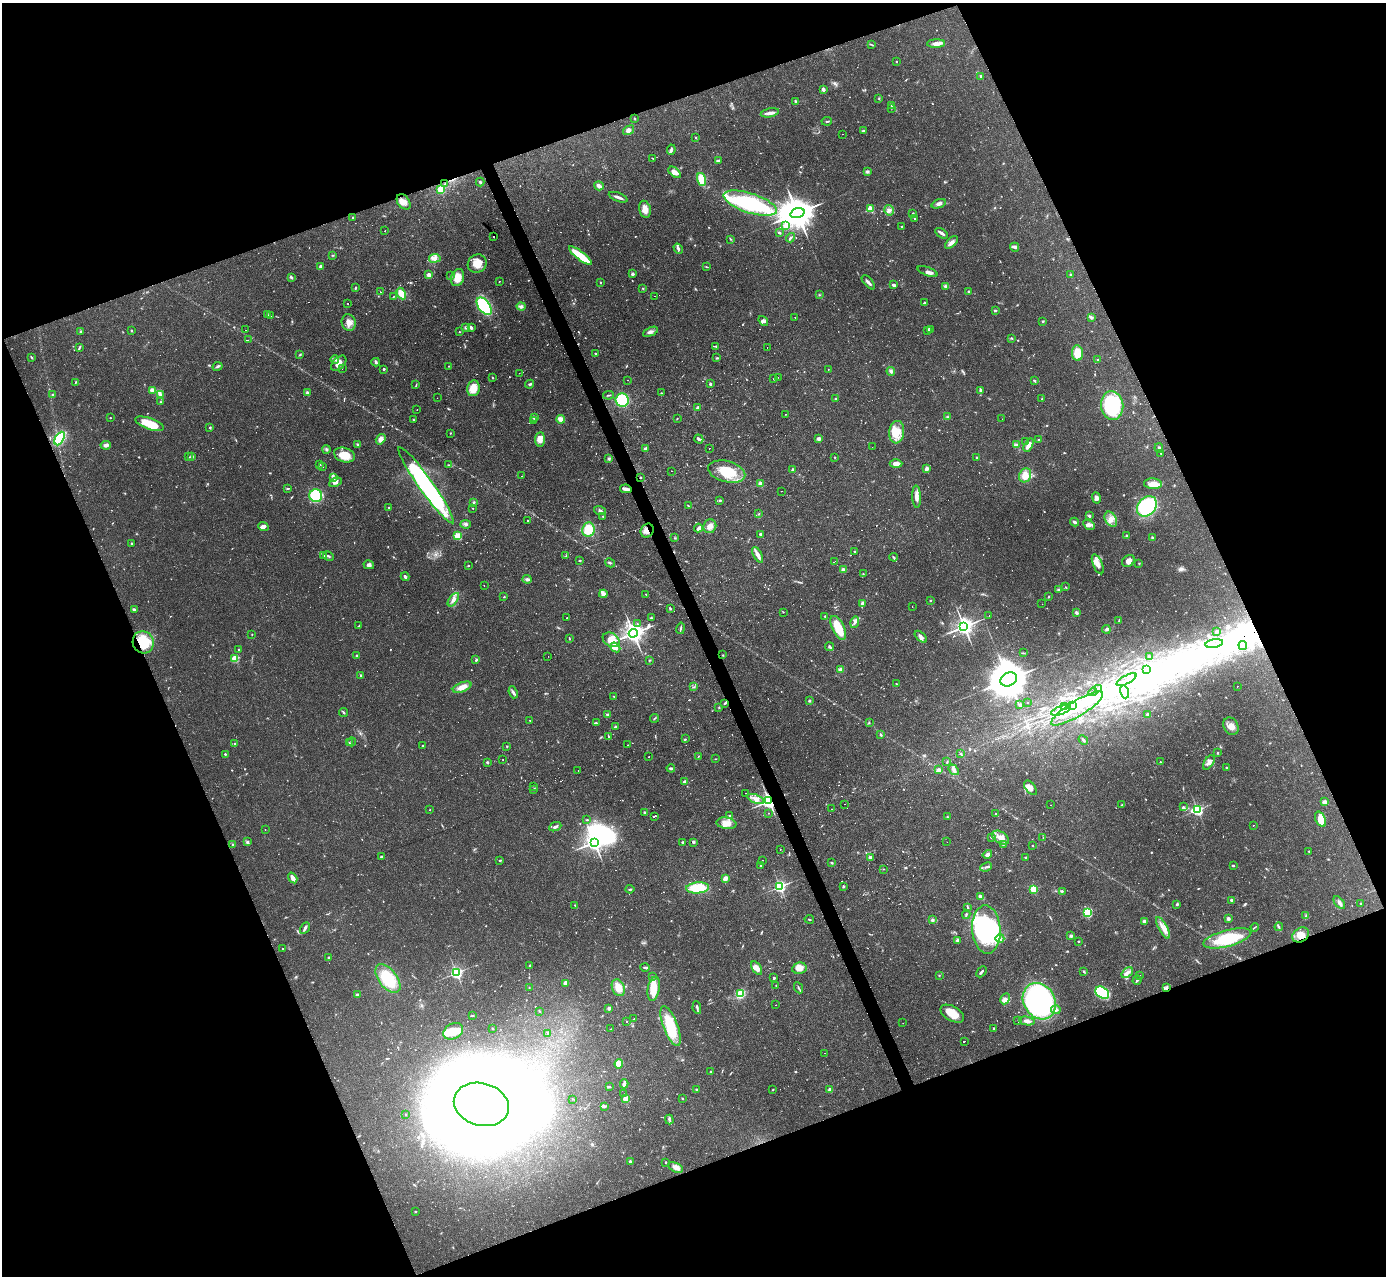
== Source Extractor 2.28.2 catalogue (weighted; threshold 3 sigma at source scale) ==
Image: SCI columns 1-5533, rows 146-5238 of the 5533 x 5515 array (HDU 1 of 3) = the unmasked area's bounding box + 8 px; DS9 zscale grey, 4 x 4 block average (1 PNG px = mean of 4 x 4 image px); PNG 1388 x 1278 px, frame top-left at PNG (2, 3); each listed source drawn as its Kron ellipse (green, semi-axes under 4 px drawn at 4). Shown black and unused: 42% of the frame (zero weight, under 2 of 3 exposures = <1% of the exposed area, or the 3 px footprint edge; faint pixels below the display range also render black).
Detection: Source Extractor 2.28.2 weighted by HDU 2 'WHT'. Background 0.121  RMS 0.0064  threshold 0.0289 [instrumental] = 3 sigma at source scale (4.5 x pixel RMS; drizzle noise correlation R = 1.50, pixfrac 1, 0.05/0.05 arcsec/px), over >= 5 px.
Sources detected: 1178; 19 too faint to see at this stretch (4 x 4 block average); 31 inside a brighter object's white glare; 70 cosmic-ray / hot-pixel residue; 2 long thin detections or spike segments (spike, bleed or trail) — neither listed nor drawn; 23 coinciding with a brighter row at this scale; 48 inside a brighter listed object's ellipse — not listed separately; of the other 985, all 500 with FLUX_AUTO >= 2.2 (the completeness limit of this list) listed and drawn (485 fainter detections not listed), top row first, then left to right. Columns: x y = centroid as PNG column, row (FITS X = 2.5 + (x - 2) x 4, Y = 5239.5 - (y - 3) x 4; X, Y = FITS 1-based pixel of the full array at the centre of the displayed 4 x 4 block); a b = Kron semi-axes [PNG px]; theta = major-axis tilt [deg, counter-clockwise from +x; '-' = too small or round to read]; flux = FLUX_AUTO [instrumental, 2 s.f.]
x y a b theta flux
936 44 9 4 2 21
872 45 3 2 - 3.3
896 61 2 2 - 6.1
981 76 2 2 - 11
823 89 2 2 - 15
879 98 3 2 - 2.2
796 101 4 3 - 4.7
892 105 3 3 - 5.4
892 108 2 2 - 2.6
770 113 9 3 12 18
635 119 3 2 - 2.2
827 121 5 2 - 4.4
628 130 6 4 36 15
863 131 3 2 - 4.9
843 134 2 2 - 3.7
696 138 2 2 - 4.7
671 150 5 2 - 10
652 158 2 2 - 2.5
719 161 3 3 - 9.1
675 172 7 3 -38 27
867 172 4 2 - 5.2
701 180 6 3 -72 100
480 182 4 2 - 5.2
445 184 3 2 - 3.2
599 186 5 3 - 23
441 189 2 2 - 290
618 197 10 2 -20 16
404 202 8 6 -53 27
750 203 28 10 -18 410
939 204 7 4 20 14
645 209 9 5 -77 31
871 209 2 2 - 160
889 210 5 4 - 14
797 213 7 5 18 12000
913 213 2 2 - 3.5
353 217 2 2 - 7.7
915 219 2 2 - 6.2
786 226 2 2 - 93
902 226 3 2 - 3.4
385 231 2 2 - 3.4
779 233 3 2 - 4.5
942 233 7 2 -33 12
493 237 2 2 - 19
791 238 5 2 - 5
731 239 3 2 - 2.9
951 242 8 3 46 18
1015 247 5 3 - 9.2
678 249 5 3 - 7.7
333 255 2 2 - 2.3
580 256 14 4 -37 120
435 258 6 4 10 19
477 264 10 8 37 49
320 266 3 2 - 7
707 267 3 2 - 3
928 271 10 4 -22 18
632 274 2 2 - 12
429 275 2 2 - 57
450 275 3 2 - 2.9
1071 275 2 2 - 31
291 277 4 3 - 6.3
457 278 9 6 70 51
499 281 2 2 - 2.3
601 282 2 2 - 6
868 282 8 2 -48 13
894 285 3 2 - 11
945 286 3 3 - 6.4
355 288 3 2 - 4.6
643 289 3 2 - 3
969 291 2 2 - 5.7
380 292 2 2 - 7.4
401 294 6 3 -63 61
819 295 2 2 - 2.3
393 296 3 2 - 2.9
655 296 2 2 - 5.7
348 303 2 2 - 14
924 303 3 2 - 5.8
484 306 10 5 -54 340
521 306 4 3 - 8.9
995 311 3 2 - 5.2
268 315 4 2 - 3.3
270 316 2 2 - 5.1
795 317 2 2 - 9.1
1092 317 3 3 - 5.6
763 321 6 2 -53 7.1
1043 321 3 2 - 3.2
349 323 8 7 - 30
466 327 3 3 - 6.8
471 327 3 2 - 9.5
930 329 4 2 - 4
131 330 2 2 - 2.9
245 330 2 2 - 5.4
928 330 3 2 - 3.7
80 332 4 2 - 5.4
459 332 2 2 - 2.4
650 332 8 3 24 13
1012 339 2 2 - 2.9
248 340 2 2 - 4.6
716 346 2 2 - 3.2
79 348 4 2 - 3.5
767 348 2 2 - 6.6
595 353 2 2 - 3.3
1077 353 7 5 -83 69
300 354 4 2 - 3.4
31 357 4 2 - 3.6
717 358 4 2 - 3.7
335 359 4 3 - 8.1
1098 359 2 2 - 3.2
376 362 4 3 - 5.7
339 363 9 5 47 31
217 366 5 3 - 7.6
449 366 2 2 - 2.9
342 369 2 2 - 3.7
384 369 2 2 - 14
828 369 2 2 - 2.2
891 371 4 3 - 8.5
519 373 2 2 - 2.8
778 377 2 2 - 6.5
492 378 2 2 - 3.7
774 379 2 2 - 2.3
628 380 2 2 - 4
1034 380 3 3 - 4.4
75 383 3 2 - 2.6
530 384 4 2 - 5.3
710 384 2 2 - 21
416 385 4 2 - 3.2
473 388 8 6 79 63
152 390 2 2 - 100
980 390 3 2 - 11
307 393 3 3 - 7.5
661 393 2 2 - 2.5
160 394 3 3 - 8.5
53 395 3 3 - 5.3
609 395 5 2 - 4.4
437 398 2 2 - 2.3
1042 398 2 2 - 2.5
835 399 2 2 - 2.9
622 400 6 6 - 220
160 402 3 2 - 2.4
1112 405 14 11 -82 350
698 408 2 2 - 60
417 410 2 2 - 2.8
785 414 2 2 - 2.3
534 417 2 2 - 53
947 417 3 2 - 3.4
110 418 2 2 - 2.9
561 419 4 4 - 23
677 419 2 2 - 2.4
1002 419 2 2 - 11
413 420 2 2 - 2.8
534 421 2 2 - 8.8
149 424 15 5 -19 100
210 427 3 2 - 4.8
897 432 11 7 83 65
450 433 2 2 - 2.3
59 438 7 4 62 230
381 439 5 4 - 22
540 439 7 4 85 35
699 439 5 3 - 10
819 439 3 2 - 16
1039 439 3 2 - 3.8
1025 441 3 2 - 3.1
106 445 5 4 - 13
358 445 3 2 - 4.2
1017 445 3 2 - 4.9
1029 445 7 4 61 29
872 447 2 2 - 2.6
709 448 2 2 - 4.8
1159 448 5 2 - 4.6
327 449 4 2 - 5.2
645 449 3 3 - 14
1161 453 2 2 - 5.4
344 455 11 7 -19 65
189 457 2 2 - 2.8
191 457 2 2 - 40
834 457 2 2 - 2.6
977 457 2 2 - 3.9
609 458 3 2 - 4.9
896 464 6 4 2 25
320 465 3 2 - 2.6
448 465 3 2 - 3.4
322 466 2 2 - 5.7
927 468 2 2 - 19
792 469 3 2 - 3.2
672 471 2 2 - 3.6
727 472 19 10 -15 130
1025 475 7 6 - 48
522 476 2 2 - 5.2
641 477 2 2 - 9.2
334 478 4 2 - 6.5
336 482 6 4 23 13
760 484 2 2 - 100
1153 484 9 5 -5 39
426 485 46 7 -55 770
288 488 3 2 - 3.1
626 489 6 2 -11 21
781 491 2 2 - 2.2
316 496 6 6 - 220
917 497 11 3 -88 24
1096 498 6 4 -76 15
720 500 2 2 - 5.1
474 502 3 3 - 4.7
688 505 3 2 - 2.2
1147 506 11 8 49 470
389 507 2 2 - 4.6
473 508 2 2 - 3.6
600 511 6 3 -18 9.7
759 514 3 2 - 3.8
602 516 2 2 - 2.2
1089 516 2 2 - 9.9
1111 519 8 5 -62 27
527 520 2 2 - 9.1
1075 522 4 2 - 11
466 524 5 3 - 8.9
1089 525 6 4 -31 15
263 526 5 4 - 14
710 526 7 6 - 26
698 528 4 3 - 9.7
588 529 7 6 - 94
647 531 7 6 - 27
761 535 3 2 - 13
457 536 2 2 - 240
1127 536 2 2 - 6
674 538 2 2 - 2.6
1152 538 3 2 - 6.9
131 544 3 2 - 4.8
855 552 3 2 - 2.2
323 555 4 2 - 4.1
758 555 8 3 -62 23
328 556 5 2 - 5
566 556 2 2 - 4
894 557 4 2 - 6.4
580 560 2 2 - 5.4
835 561 2 2 - 5.8
1128 561 7 5 36 25
610 563 5 2 - 5.8
1139 563 2 2 - 3.6
1098 564 11 4 -67 31
369 565 5 4 - 11
468 566 3 2 - 2.3
843 570 2 2 - 70
863 574 2 2 - 2.3
405 577 4 2 - 9
527 579 4 3 - 10
484 585 2 2 - 5.7
1066 587 2 2 - 2.6
1058 590 3 3 - 5
603 594 4 3 - 18
646 594 2 2 - 4.1
504 597 3 2 - 2.5
1049 597 3 2 - 3.6
453 600 8 4 55 23
930 600 3 2 - 3.1
862 604 3 2 - 13
1042 604 2 2 - 5.1
912 607 2 2 - 4.2
670 608 4 2 - 4.1
134 609 3 2 - 8.1
783 612 2 2 - 3.8
1076 613 3 2 - 10
989 615 2 2 - 12
825 616 2 2 - 5.2
566 618 2 2 - 14
651 618 3 2 - 4
1119 621 3 2 - 2.9
855 622 6 3 75 12
637 624 2 2 - 2.6
358 626 3 2 - 2.5
964 626 3 3 - 2700
681 628 6 2 78 5.5
838 628 13 6 -64 97
1106 629 4 3 - 6.2
1217 631 3 3 - 6.1
633 633 4 3 - 3400
252 634 2 2 - 2.4
921 637 7 3 -44 15
569 638 3 2 - 3.1
611 640 9 6 -33 44
143 642 11 10 - 150
1214 644 9 2 10 15
1243 646 4 3 - 8.6
615 647 5 3 - 18
829 647 4 2 - 7.4
239 650 2 2 - 3.2
1023 653 3 2 - 3.1
723 655 2 2 - 2.2
357 656 3 2 - 5.3
548 656 2 2 - 2.3
1149 656 2 2 - 21
235 659 2 2 - 250
476 660 3 2 - 6.1
650 660 2 2 - 2.9
840 669 4 3 - 11
1146 670 3 2 - 6
361 675 4 2 - 5.3
1009 679 8 6 28 16000
1127 680 11 2 27 15
897 684 3 2 - 3.2
1237 686 2 2 - 3.6
462 687 10 4 21 34
694 687 2 2 - 2.9
1099 688 2 2 - 17
513 692 6 3 -69 10
1093 692 4 2 - 3.4
1125 692 6 4 -74 29
613 696 2 2 - 3.2
809 700 2 2 - 23
1027 702 2 2 - 2.3
725 703 3 2 - 4.6
1019 705 3 2 - 3.8
1072 705 2 2 - 440
1064 706 3 2 - 3.9
719 707 3 2 - 2.8
1077 709 30 8 31 130
1061 710 10 2 20 13
344 713 4 2 - 5.2
607 714 3 2 - 5.2
1148 715 2 2 - 14
654 718 4 2 - 3.7
530 720 2 2 - 3.5
869 722 3 2 - 2.7
596 723 3 2 - 4.7
1231 726 9 7 -60 35
616 727 2 2 - 31
881 735 3 2 - 4.8
608 736 4 2 - 3.3
685 739 2 2 - 2.5
1083 740 5 2 - 8.8
352 742 4 2 - 4.3
235 743 2 2 - 3.7
349 743 3 2 - 3.1
423 745 2 2 - 2.9
627 745 2 2 - 2.6
507 746 3 2 - 2.9
1217 753 2 2 - 13
225 754 2 2 - 12
961 754 3 2 - 3.3
649 756 2 2 - 2.3
698 756 2 2 - 2.7
715 759 3 2 - 2.2
503 760 2 2 - 9.1
487 762 2 2 - 18
947 762 3 2 - 3.2
1160 762 2 2 - 2.5
1209 762 8 4 56 20
671 768 4 2 - 9.6
1226 768 3 2 - 3.6
938 769 2 2 - 5.5
578 770 2 2 - 2.4
954 770 6 3 -50 12
684 782 4 2 - 7.7
534 786 2 2 - 3.2
1030 788 8 5 -50 26
534 789 3 3 - 3.9
746 793 2 2 - 3
756 799 9 3 -21 21
769 801 3 2 - 1800
1324 802 4 3 - 19
845 804 2 2 - 4.8
1051 805 2 2 - 3.7
1122 805 3 2 - 3.1
1183 807 3 3 - 4.7
831 809 2 2 - 11
429 810 2 2 - 4.3
1197 810 2 2 - 810
645 812 2 2 - 8
769 813 2 2 - 3.2
996 814 2 2 - 3.9
655 816 3 2 - 32
729 816 3 2 - 3.2
947 817 3 2 - 3.3
1321 819 8 5 -62 58
587 820 3 2 - 2.5
726 823 10 6 -9 34
1253 825 2 2 - 6.5
555 827 6 2 24 11
265 829 2 2 - 2.4
991 837 3 2 - 4.4
1000 837 9 5 -33 34
1043 838 2 2 - 3.6
247 842 3 2 - 11
594 842 3 3 - 2600
683 842 2 2 - 16
693 842 3 2 - 6.3
947 842 2 2 - 2.2
233 844 2 2 - 7.4
1003 844 3 2 - 3.3
1032 845 2 2 - 5.3
780 849 2 2 - 2.9
1309 851 2 2 - 2.2
987 854 5 3 - 14
381 857 2 2 - 8.2
870 857 4 3 - 8
1025 857 3 2 - 3.1
500 860 2 2 - 5.4
762 860 2 2 - 2.6
831 863 3 2 - 3.4
1233 865 3 2 - 4.2
761 866 2 2 - 10
986 867 6 2 23 7.8
883 869 2 2 - 2.3
293 878 6 3 -56 24
725 878 4 3 - 21
843 886 2 2 - 6.9
780 887 2 2 - 870
698 888 11 5 3 140
630 889 4 2 - 4.8
1033 889 2 2 - 260
1062 891 3 2 - 3.4
981 897 4 3 - 18
1231 900 2 2 - 7.4
1339 903 7 3 -50 12
1361 903 2 2 - 3.7
1177 904 3 2 - 6.3
575 906 3 2 - 2.6
968 908 4 2 - 3.3
1088 913 3 3 - 210
966 914 4 2 - 4.5
1306 916 3 2 - 4.1
1228 918 2 2 - 40
809 919 5 2 - 2.8
932 920 2 2 - 14
1144 921 2 2 - 15
1255 927 4 2 - 3.6
1279 927 4 2 - 6
305 928 6 2 61 12
1163 928 12 3 -62 27
986 930 24 14 -86 510
1301 935 9 7 31 43
1071 936 2 2 - 14
1000 938 4 3 - 12
1227 938 24 8 15 220
957 940 3 3 - 6.8
1079 941 2 2 - 9.6
282 948 2 2 - 6.3
329 957 4 2 - 4.6
530 966 3 2 - 4.4
645 967 4 2 - 5.3
757 968 8 4 -57 29
799 968 7 5 11 37
981 972 6 2 47 9.2
1084 972 4 2 - 3.5
456 973 2 2 - 940
1127 973 6 3 39 15
939 975 2 2 - 2.6
1140 975 2 2 - 3.8
652 977 3 2 - 2.7
774 978 2 2 - 6.9
388 979 17 9 -52 160
1137 980 5 2 - 6.9
565 983 2 2 - 35
776 985 2 2 - 2.3
529 988 2 2 - 2.4
618 988 9 6 -68 46
798 988 6 2 -63 5.3
1167 988 4 3 - 8.7
654 989 12 6 80 81
1102 993 7 5 -33 350
357 994 4 3 - 6.4
740 994 4 4 - 72
1005 999 6 4 62 21
1039 1001 19 15 -59 1100
776 1005 2 2 - 4.4
609 1008 2 2 - 12
697 1008 6 2 -81 7.1
1056 1010 4 4 - 15
539 1011 3 2 - 2.9
952 1014 13 7 -30 62
472 1015 3 2 - 3.1
634 1019 2 2 - 170
1018 1021 2 2 - 8.8
1027 1021 8 3 -8 15
626 1022 2 2 - 3.4
903 1023 2 2 - 12
671 1026 21 7 -69 170
492 1028 2 2 - 4.9
611 1029 2 2 - 2.5
994 1029 4 2 - 4.4
453 1031 10 7 30 64
548 1033 2 2 - 2.5
964 1041 2 2 - 13
825 1053 2 2 - 4.1
619 1064 4 4 - 43
710 1072 2 2 - 4.5
624 1084 4 2 - 17
609 1087 3 2 - 3.6
696 1090 3 2 - 3.9
773 1090 3 2 - 3.1
830 1090 2 2 - 65
624 1094 2 2 - 3.5
573 1099 3 2 - 2.5
625 1099 2 2 - 54
682 1099 3 2 - 3.3
481 1104 28 21 -15 9100
605 1107 3 2 - 2.6
406 1114 2 2 - 3
669 1120 5 2 - 6.6
630 1161 2 2 - 22
666 1162 2 2 - 2.9
675 1167 8 4 -27 19
415 1212 2 2 - 3.3
Overlapping masked pixels (flux is a lower limit): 8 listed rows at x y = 641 477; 626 489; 647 531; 143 642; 725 703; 769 801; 1301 935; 1167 988
Diffuse or blended objects may show on this block-average render without a row.